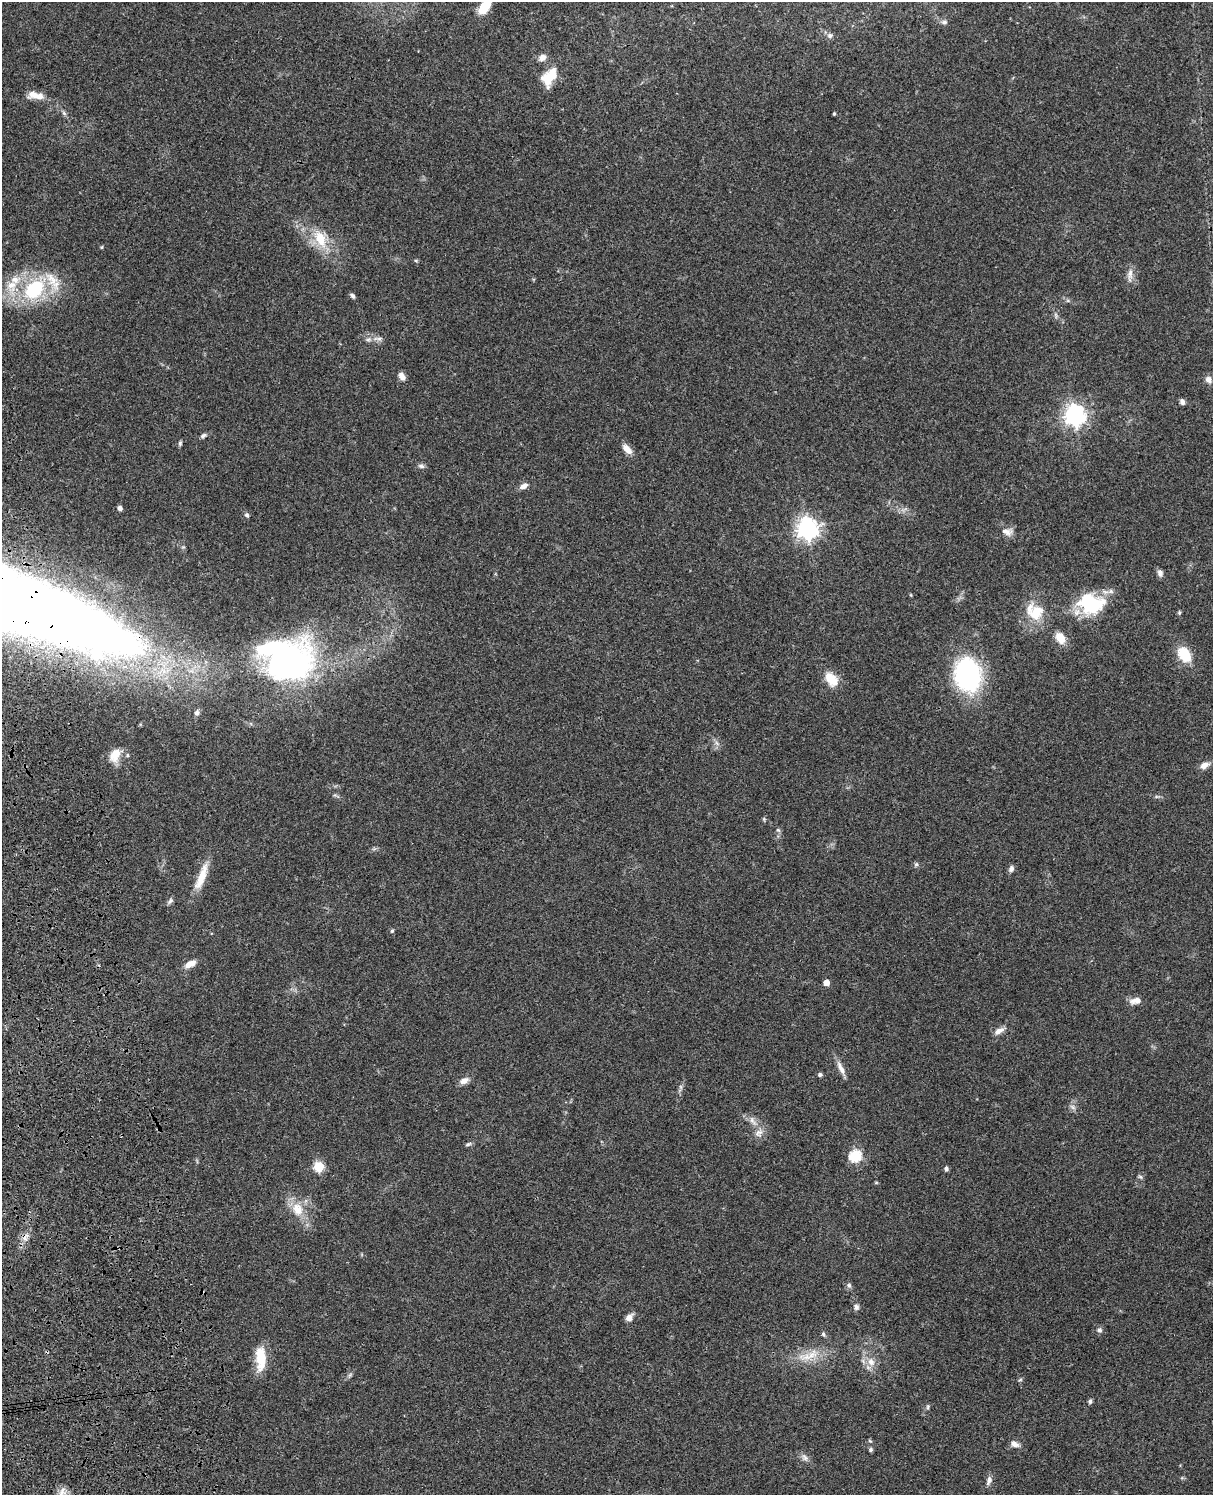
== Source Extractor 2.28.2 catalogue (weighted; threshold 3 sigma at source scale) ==
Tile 7 of 4 x 3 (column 3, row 2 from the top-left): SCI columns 2542-3752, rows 1773-3265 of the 5081 x 4925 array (HDU 1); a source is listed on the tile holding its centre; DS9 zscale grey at full resolution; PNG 1215 x 1497 px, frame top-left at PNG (2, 2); no overlay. Shown black and unused: <1% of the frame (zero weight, under 3 of 4 exposures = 6% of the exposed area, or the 3 px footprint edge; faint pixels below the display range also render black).
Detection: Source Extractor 2.28.2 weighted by HDU 2 'WHT'; one run over the whole footprint, this tile lists its part. Background 0.0771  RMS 0.0058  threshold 0.026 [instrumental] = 3 sigma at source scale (4.5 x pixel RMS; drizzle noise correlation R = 1.50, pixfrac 1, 0.05/0.05 arcsec/px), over >= 5 px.
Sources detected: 96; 3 inside a brighter object's white glare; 1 cosmic-ray / hot-pixel residue — not listed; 6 inside a brighter listed object's ellipse — not listed separately; the other 86 listed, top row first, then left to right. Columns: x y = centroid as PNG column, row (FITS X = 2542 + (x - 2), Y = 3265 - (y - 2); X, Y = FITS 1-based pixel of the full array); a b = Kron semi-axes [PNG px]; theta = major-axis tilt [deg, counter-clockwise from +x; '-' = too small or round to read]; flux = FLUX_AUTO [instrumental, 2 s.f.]
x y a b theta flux
485 7 14 8 56 15
944 22 7 5 0 1.4
830 35 6 6 - 1.8
542 58 9 7 30 3.2
549 77 21 13 52 16
39 96 22 8 1 5.6
64 113 7 5 -47 1.2
834 114 3 3 - 0.79
320 239 23 13 -63 15
102 247 5 3 - 0.57
416 261 5 4 - 0.68
1130 274 18 7 86 3.6
11 285 18 15 82 12
34 289 23 16 44 39
352 296 7 4 -50 1.3
378 339 14 6 -4 2.6
402 376 9 6 -57 3.5
1208 379 10 8 -72 2.7
1182 402 7 5 -64 1.7
1074 415 7 7 - 350
203 436 8 5 32 1.4
180 443 7 5 76 0.95
627 449 15 8 -49 4.2
421 466 9 5 -15 1.5
524 486 11 6 30 2.8
120 508 6 5 - 1.6
247 515 7 5 -59 1.2
807 528 8 7 - 370
1007 532 15 8 -12 3.7
1160 573 9 6 -76 2.2
11 603 173 37 -19 2100
1093 607 32 17 35 29
1036 612 24 20 42 15
1179 613 5 5 - 0.73
1060 638 11 8 -62 8.7
1184 654 11 8 -55 23
288 665 48 30 20 170
968 675 38 29 -79 70
831 679 19 12 -54 10
197 713 7 6 - 1.5
717 743 9 3 -45 1.2
115 755 19 12 59 8.3
1204 765 12 7 25 3.5
764 819 5 4 - 0.67
778 830 7 4 -44 0.91
916 864 6 5 - 1
1011 869 8 6 70 2
201 877 38 9 69 11
170 901 9 5 46 1.5
392 931 5 4 - 0.92
190 964 13 7 23 5.2
826 983 4 4 - 5.4
1136 1001 14 7 10 4.3
999 1031 14 7 29 3.3
841 1068 20 7 -64 4.2
820 1075 6 5 - 0.99
464 1081 12 8 27 3.3
681 1087 6 4 -71 0.95
1073 1107 9 5 -36 1.7
752 1121 16 7 -59 3.5
759 1133 13 11 37 4.3
468 1144 9 4 19 1.1
855 1156 6 6 - 61
319 1166 5 5 - 38
946 1168 6 5 - 1.2
1140 1177 7 5 -30 0.94
876 1182 6 4 0 0.57
297 1209 20 16 -64 11
849 1285 7 6 - 1.5
856 1307 8 6 83 1.8
629 1317 9 7 45 3.3
1099 1330 7 6 - 1.6
823 1334 7 5 -62 1.1
808 1356 38 13 18 14
261 1358 30 12 -89 14
871 1362 11 10 - 5.4
350 1375 8 4 37 1.1
1020 1380 6 4 19 0.76
1090 1401 6 5 - 1.2
928 1407 7 4 73 0.89
870 1441 6 3 -19 0.66
1015 1444 12 7 -23 2.9
871 1450 5 5 - 1.1
805 1457 11 7 -49 2.5
989 1480 13 6 71 2.6
62 1492 14 11 55 4.7
Overlapping masked pixels (flux is a lower limit): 1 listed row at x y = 11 603
Isophote crosses this tile's border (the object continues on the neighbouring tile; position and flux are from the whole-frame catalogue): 3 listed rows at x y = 485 7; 11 603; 62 1492